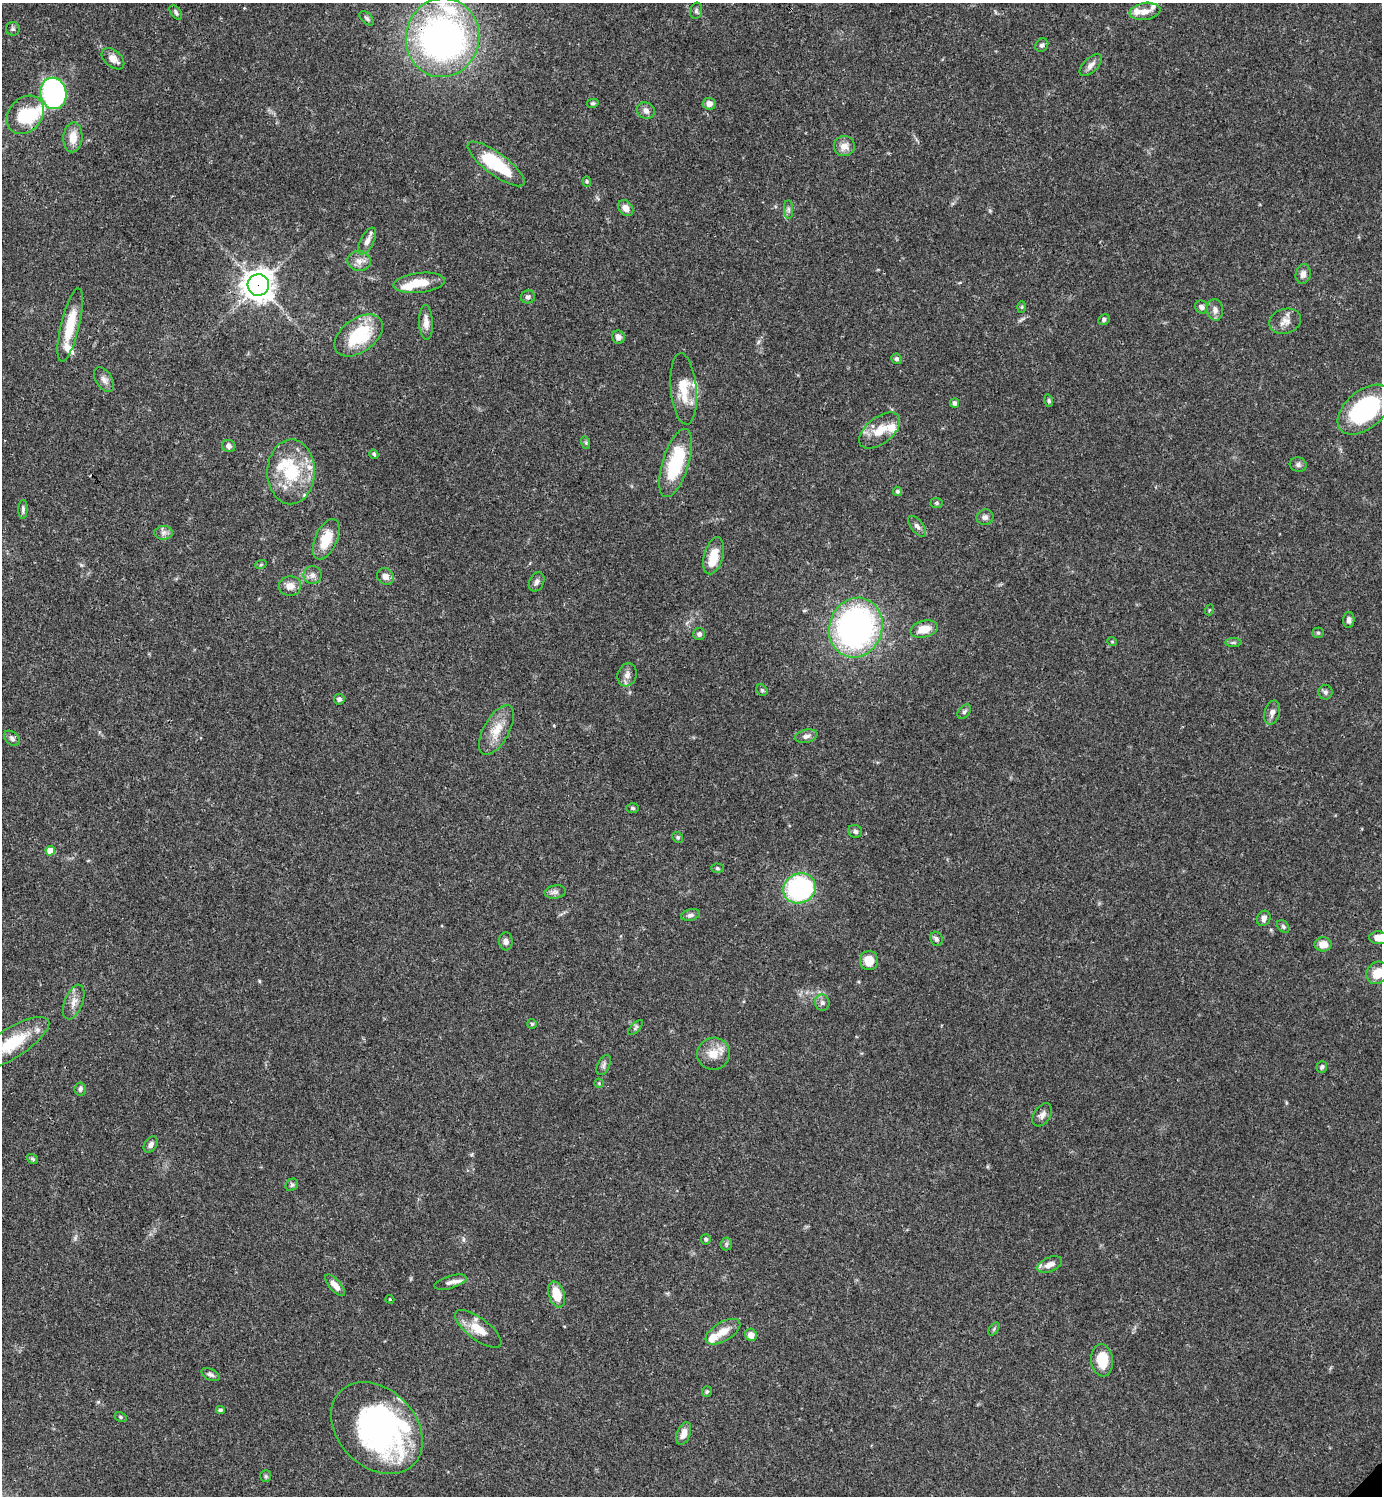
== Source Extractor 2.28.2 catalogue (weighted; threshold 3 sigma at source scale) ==
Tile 11 of 4 x 4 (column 3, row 3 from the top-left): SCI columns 3062-4441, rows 1495-2988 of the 5979 x 5980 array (HDU 1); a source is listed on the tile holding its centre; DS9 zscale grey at full resolution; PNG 1384 x 1498 px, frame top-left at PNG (2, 3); each listed source drawn as its Kron ellipse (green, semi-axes under 4 px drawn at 4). Shown black and unused: <1% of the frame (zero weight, under 3 of 4 exposures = <1% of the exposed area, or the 3 px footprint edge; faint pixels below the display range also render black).
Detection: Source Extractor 2.28.2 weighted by HDU 2 'WHT'; one run over the whole footprint, this tile lists its part. Background 0.0382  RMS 0.0026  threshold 0.0119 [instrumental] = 3 sigma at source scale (4.5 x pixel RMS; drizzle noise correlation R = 1.50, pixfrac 1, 0.05/0.05 arcsec/px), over >= 5 px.
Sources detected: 142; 4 inside a brighter object's white glare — neither listed nor drawn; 11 inside a brighter listed object's ellipse — not listed separately; the other 127 listed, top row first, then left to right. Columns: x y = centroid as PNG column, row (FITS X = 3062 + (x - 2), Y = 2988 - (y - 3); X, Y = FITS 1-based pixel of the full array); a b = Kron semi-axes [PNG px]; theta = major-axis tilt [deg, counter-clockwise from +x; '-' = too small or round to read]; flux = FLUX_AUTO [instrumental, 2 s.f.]
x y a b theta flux
696 11 8 6 76 0.58
1145 11 15 8 8 2.4
176 12 8 4 -55 0.56
367 18 8 5 -45 0.57
13 29 7 7 - 0.57
443 38 39 36 78 110
1042 45 7 6 - 0.69
113 59 13 8 -42 2.3
1091 65 14 7 45 1.4
53 93 16 13 -79 61
593 103 6 4 11 0.43
709 104 6 6 - 1.6
646 110 9 8 - 1.2
25 115 21 16 49 8.9
73 137 15 9 87 3.6
844 146 10 10 - 2.4
496 164 34 11 -37 15
587 181 5 4 - 0.34
626 208 9 6 -53 1.8
789 210 9 4 -89 0.7
367 241 15 6 63 1.7
359 261 12 10 -7 1.8
1303 274 10 7 78 1.4
419 283 26 10 6 5.5
258 285 11 10 - 330
528 297 7 6 - 0.73
1022 307 6 4 88 0.3
1201 307 7 6 - 1.2
1215 310 11 8 -84 1.4
1104 319 6 5 - 0.7
1285 321 16 12 17 2.3
426 322 17 7 -87 2.1
70 325 37 9 77 7.7
359 335 27 16 36 15
618 337 7 6 - 1.3
896 359 5 5 - 0.55
104 380 14 8 -56 1.4
684 389 36 13 -85 6.9
1049 401 6 4 -73 0.38
955 403 5 4 - 0.95
1364 410 31 19 41 30
880 430 24 13 38 5.7
586 443 6 4 -73 0.37
229 446 7 6 - 1
374 454 5 4 - 0.43
676 463 35 13 73 18
1298 465 8 7 - 0.82
291 472 32 23 89 14
898 491 5 4 - 0.58
937 503 6 5 - 0.38
23 509 9 4 89 0.66
985 517 8 7 - 0.83
917 526 12 6 -52 1.1
164 533 9 7 1 1.1
326 539 21 11 66 6.1
714 556 19 9 75 5.4
261 564 6 3 20 0.31
312 575 9 9 - 1.3
385 576 9 8 - 1.5
537 582 10 7 64 1
290 586 11 10 - 2.1
1209 610 5 3 - 0.23
1349 620 8 5 88 0.94
856 628 30 26 70 78
924 629 14 8 13 4
1318 633 5 5 - 0.4
699 634 6 6 - 0.86
1112 641 5 3 - 0.24
1233 643 8 4 0 0.51
627 675 12 9 72 1.6
762 690 6 5 - 0.38
1325 692 7 7 - 0.75
339 699 5 5 - 0.59
964 712 8 5 50 0.59
1272 712 12 7 73 1.4
496 730 28 12 61 5.1
806 736 11 6 13 1.1
12 738 9 6 -41 0.86
633 808 6 5 - 0.46
855 831 7 6 - 0.7
678 837 6 5 - 0.39
50 851 5 4 - 3.8
717 868 6 4 -2 0.42
799 888 17 14 27 39
555 892 11 6 9 0.98
691 915 10 5 12 0.81
1264 918 8 6 62 1.2
1283 927 7 5 -49 0.51
1378 938 9 6 -4 2.7
936 939 7 6 - 0.77
506 941 9 7 -86 1.2
1323 944 8 7 - 2.8
869 960 9 9 - 4.2
1377 973 12 10 48 4.7
74 1002 18 9 69 2.3
822 1003 8 7 - 0.89
532 1024 5 5 - 0.43
635 1028 10 4 46 0.47
12 1043 43 15 32 12
713 1054 16 16 - 4.1
604 1065 11 6 65 0.84
1322 1067 6 5 - 0.61
599 1083 5 4 - 0.32
80 1089 6 5 - 0.78
1042 1115 13 8 56 1.3
151 1145 9 6 55 1
33 1159 6 4 -33 0.48
292 1185 7 5 45 0.59
706 1239 5 5 - 0.43
726 1244 6 5 - 0.5
1050 1264 13 7 23 1.8
450 1282 17 6 17 1.5
335 1285 13 5 -50 2.2
556 1294 13 8 -72 5
390 1299 4 3 - 0.31
478 1329 28 11 -37 5.2
994 1329 7 4 54 0.4
723 1332 19 9 31 3.5
751 1335 6 6 - 2.1
1102 1360 16 11 -84 6.1
211 1374 10 5 -27 0.72
707 1392 5 5 - 0.52
220 1410 4 4 - 0.56
121 1417 6 4 -28 0.4
377 1428 52 38 -45 68
684 1434 12 6 69 2.3
266 1476 6 5 - 0.43
Overlapping masked pixels (flux is a lower limit): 3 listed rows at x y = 443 38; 258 285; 676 463
Isophote crosses this tile's border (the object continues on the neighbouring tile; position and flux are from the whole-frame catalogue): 3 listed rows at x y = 1378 938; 1377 973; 12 1043